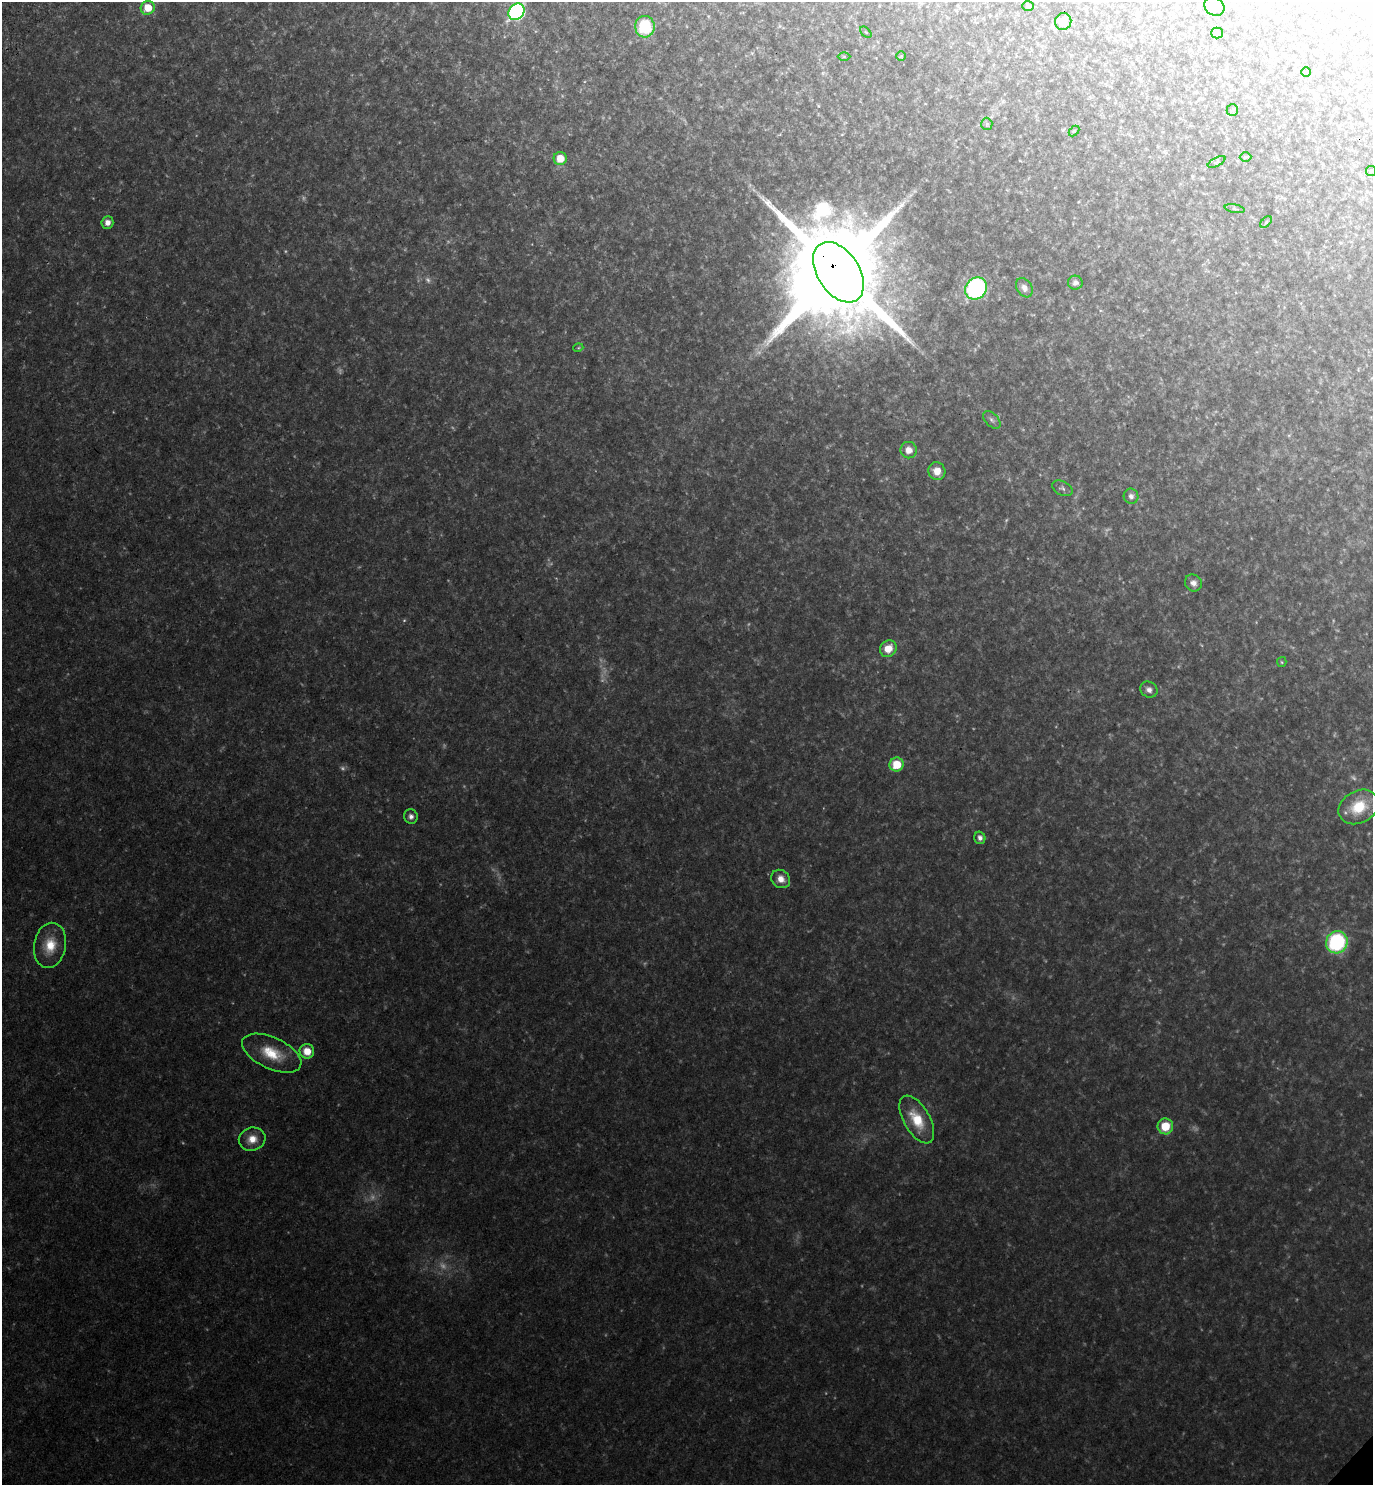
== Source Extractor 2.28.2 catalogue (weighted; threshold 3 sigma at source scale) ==
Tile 11 of 4 x 4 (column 3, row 3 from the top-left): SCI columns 3087-4457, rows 1574-3056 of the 6072 x 6068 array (HDU 1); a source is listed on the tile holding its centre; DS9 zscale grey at full resolution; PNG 1375 x 1487 px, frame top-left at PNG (2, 2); each listed source drawn as its Kron ellipse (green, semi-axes under 4 px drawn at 4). Shown black and unused: <1% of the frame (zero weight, under 3 of 4 exposures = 6% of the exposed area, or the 3 px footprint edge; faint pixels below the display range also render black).
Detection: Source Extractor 2.28.2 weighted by HDU 2 'WHT'; one run over the whole footprint, this tile lists its part. Background 0.0797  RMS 0.012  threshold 0.052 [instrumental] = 3 sigma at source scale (4.5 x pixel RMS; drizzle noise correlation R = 1.50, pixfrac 1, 0.05/0.05 arcsec/px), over >= 5 px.
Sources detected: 65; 16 too faint to see at this stretch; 2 inside a brighter object's white glare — neither listed nor drawn; the other 47 listed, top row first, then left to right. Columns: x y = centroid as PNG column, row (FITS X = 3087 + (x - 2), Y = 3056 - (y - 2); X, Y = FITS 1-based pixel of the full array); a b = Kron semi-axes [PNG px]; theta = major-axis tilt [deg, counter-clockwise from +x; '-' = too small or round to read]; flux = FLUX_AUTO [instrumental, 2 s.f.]
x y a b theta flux
1028 6 6 5 - 1.9
1214 6 10 8 -36 11
148 8 7 6 - 26
516 12 9 7 50 240
1063 22 8 8 - 17
645 27 11 10 - 58
866 32 7 2 -45 1
1217 33 5 5 - 1.9
844 56 6 4 0 1.5
901 56 5 5 - 1.2
1306 72 4 4 - 1.1
1232 110 6 6 - 1.8
987 124 6 5 - 2
1074 131 6 4 44 1.5
1245 157 6 4 0 1.5
560 158 6 6 - 20
1217 162 10 4 27 2.2
1371 171 5 5 - 1.4
1235 209 10 3 -10 1.7
107 222 6 6 - 7.3
1266 222 7 4 46 1.8
838 272 33 21 -57 28000
1075 283 7 7 - 4.4
976 288 12 10 50 160
1024 288 10 7 -57 6.1
578 348 5 3 - 1.1
992 420 10 6 -45 3.8
909 450 8 8 - 12
937 471 9 8 - 13
1062 488 11 7 -27 3.4
1131 496 8 7 - 5.2
1193 583 9 8 - 6.5
888 649 9 7 45 18
1282 662 5 4 - 1.4
1149 690 9 7 -30 5.8
897 764 7 7 - 34
1359 807 21 16 29 40
411 816 7 7 - 5
980 838 6 5 - 5.7
781 879 10 8 -39 12
1337 942 11 10 - 130
50 945 23 16 80 29
307 1051 7 7 - 18
272 1053 32 15 -25 38
917 1120 26 13 -60 38
1165 1126 8 8 - 27
252 1139 13 11 19 15
Overlapping masked pixels (flux is a lower limit): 1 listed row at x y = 838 272